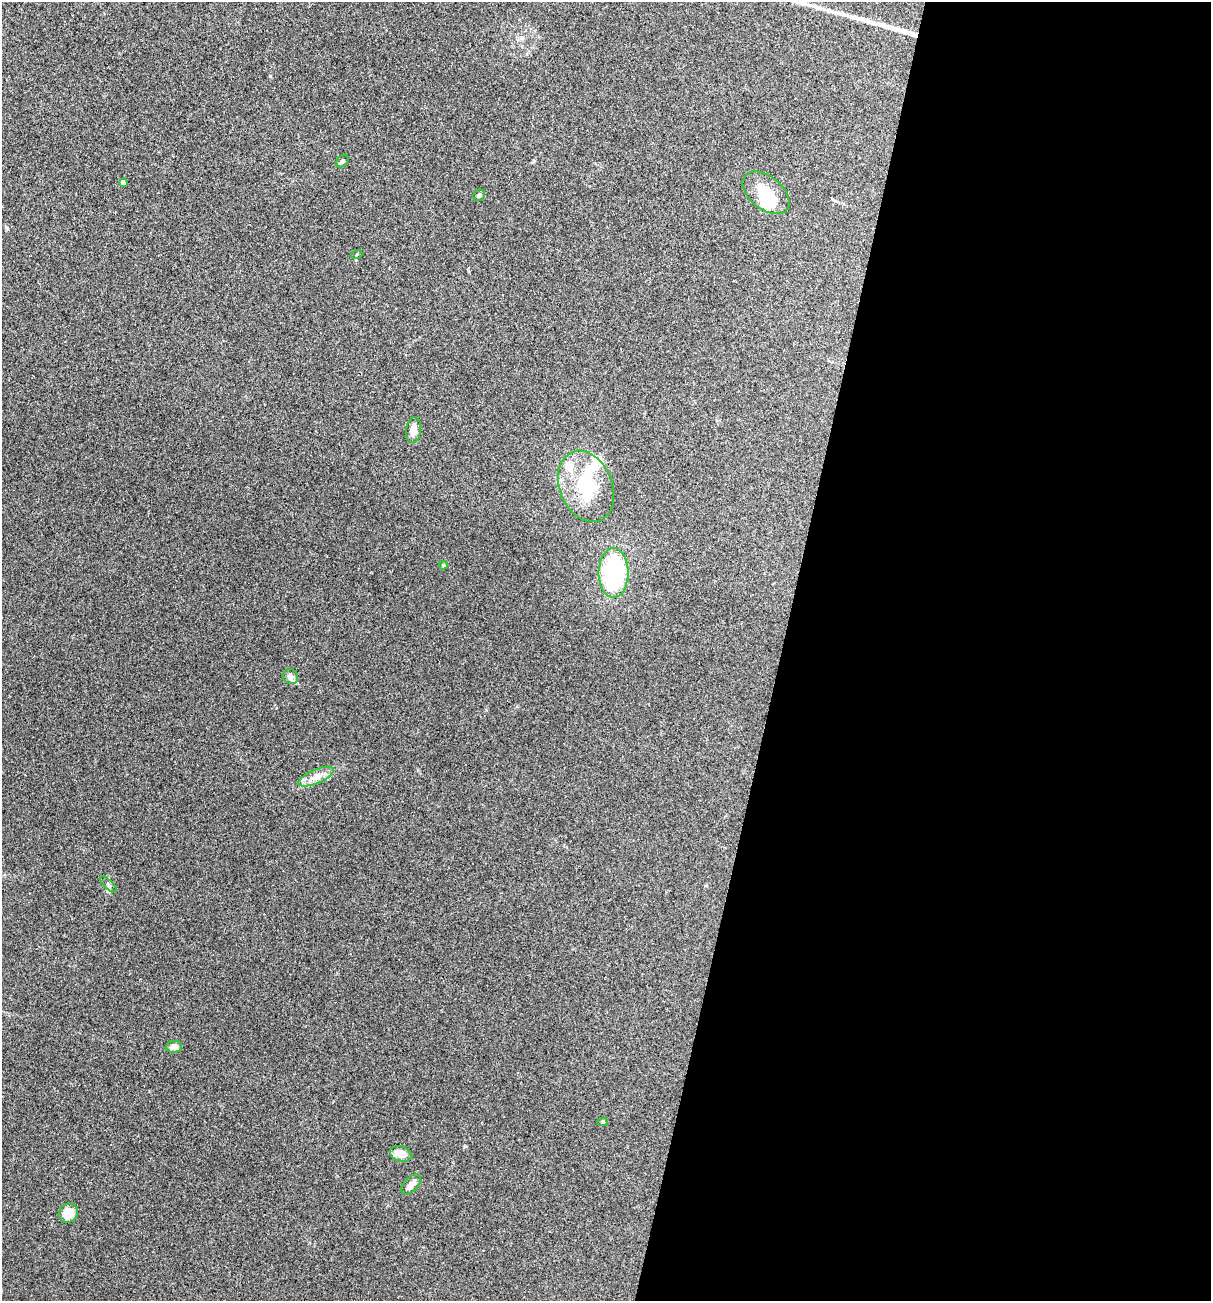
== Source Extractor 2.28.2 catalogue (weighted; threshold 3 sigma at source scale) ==
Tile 12 of 4 x 4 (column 4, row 3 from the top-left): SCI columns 3754-4962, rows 1301-2599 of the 5213 x 5200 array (HDU 1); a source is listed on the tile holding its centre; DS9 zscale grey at full resolution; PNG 1213 x 1303 px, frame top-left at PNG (2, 2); each listed source drawn as its Kron ellipse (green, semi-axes under 4 px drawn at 4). Shown black and unused: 36% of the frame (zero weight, under 3 of 4 exposures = <1% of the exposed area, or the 3 px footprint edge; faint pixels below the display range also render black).
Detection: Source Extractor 2.28.2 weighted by HDU 2 'WHT'; one run over the whole footprint, this tile lists its part. Background 0.196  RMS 0.0078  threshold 0.0351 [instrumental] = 3 sigma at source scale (4.5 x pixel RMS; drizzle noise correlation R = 1.50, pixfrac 1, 0.05/0.05 arcsec/px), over >= 5 px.
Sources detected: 22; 2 inside a brighter object's white glare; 1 long thin detection or spike segment (spike, bleed or trail) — neither listed nor drawn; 2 inside a brighter listed object's ellipse — not listed separately; the other 17 listed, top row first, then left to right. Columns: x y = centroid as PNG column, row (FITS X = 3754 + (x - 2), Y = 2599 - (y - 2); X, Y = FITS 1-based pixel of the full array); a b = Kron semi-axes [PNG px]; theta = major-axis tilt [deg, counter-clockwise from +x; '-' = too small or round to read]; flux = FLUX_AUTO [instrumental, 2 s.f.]
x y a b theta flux
343 161 7 5 49 1.6
123 183 4 4 - 2.6
766 193 27 16 -39 21
479 195 6 5 - 2
357 254 5 3 - 0.66
413 430 13 7 83 5.2
586 486 37 26 -68 43
443 565 4 3 - 0.93
614 573 25 15 -90 78
290 677 8 7 - 3.5
316 777 19 7 23 7.4
108 885 11 4 -45 1.5
174 1047 8 6 4 5.5
603 1122 5 4 - 1.2
401 1154 11 7 -16 9
411 1185 12 6 47 4.6
68 1213 10 9 - 11
Unlisted compact peaks at least as high as the median listed source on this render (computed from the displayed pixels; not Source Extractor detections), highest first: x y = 270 76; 465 1146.